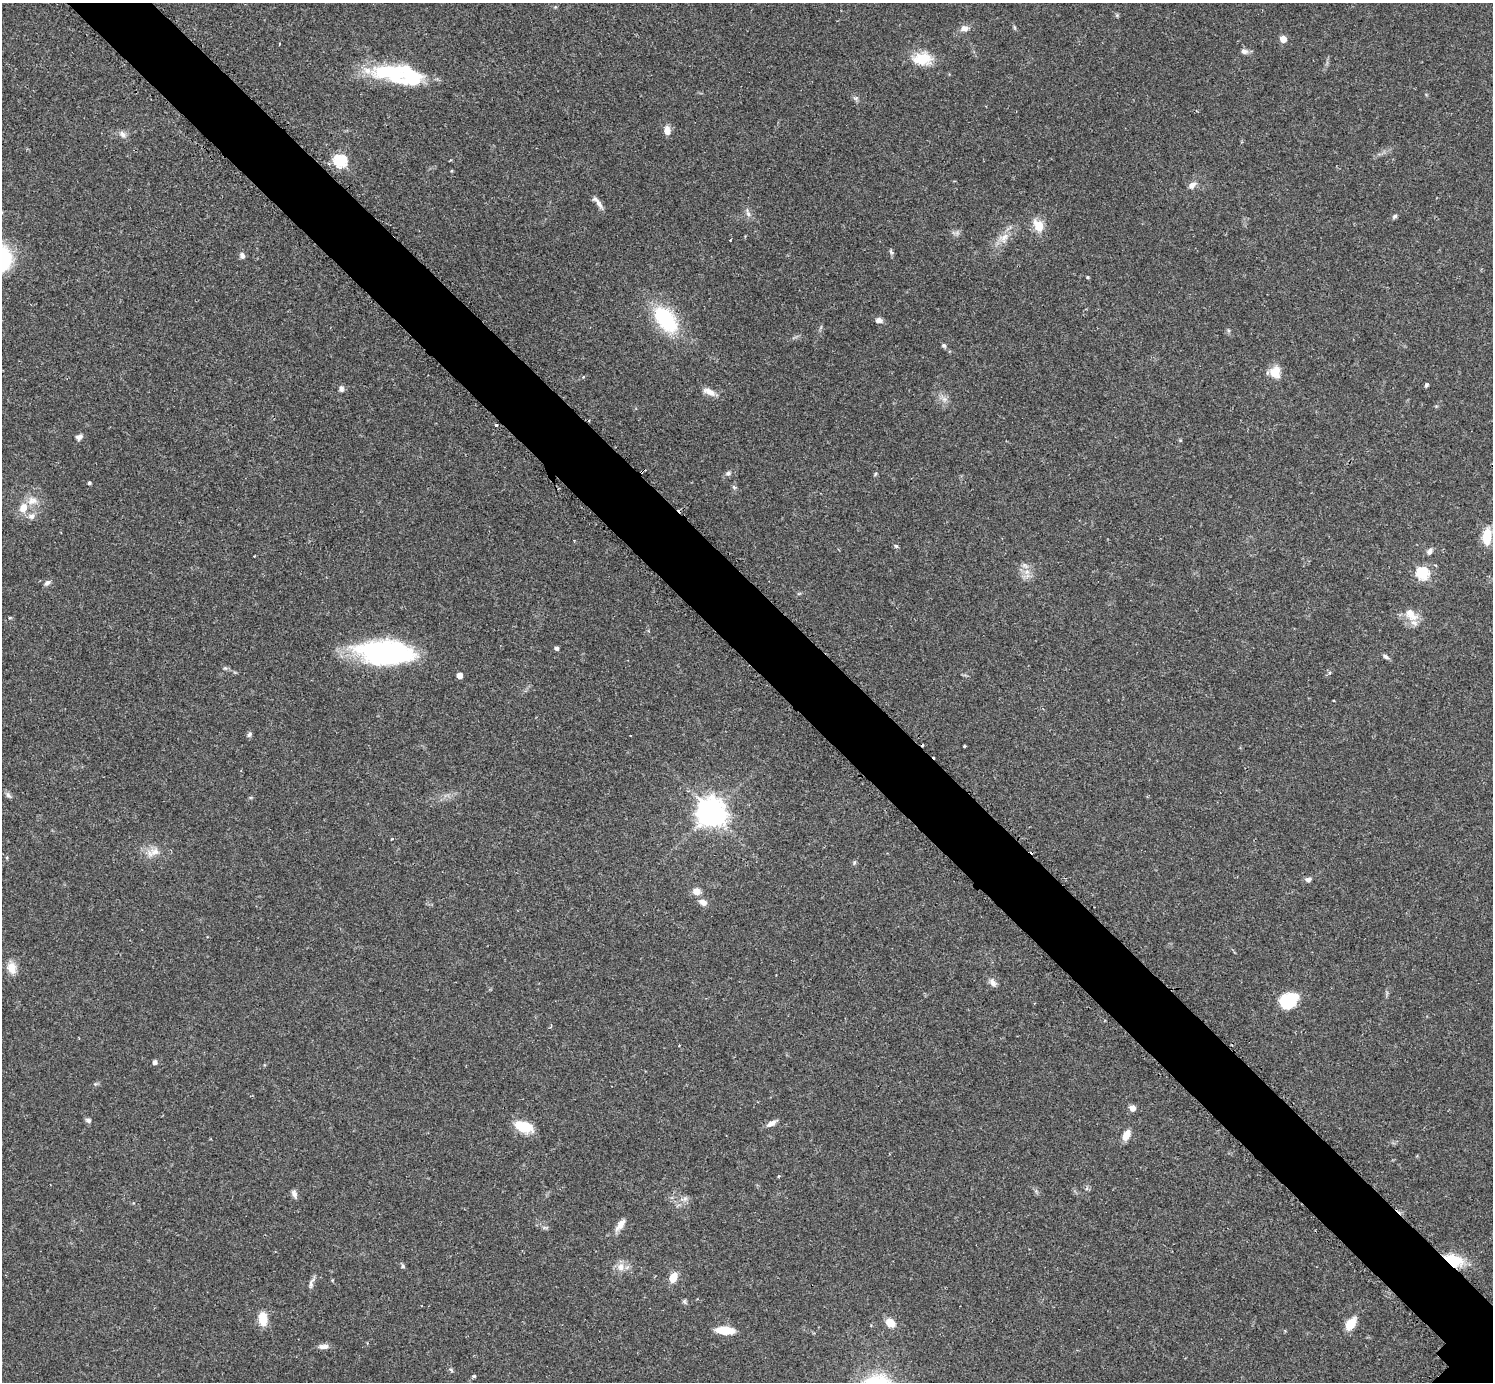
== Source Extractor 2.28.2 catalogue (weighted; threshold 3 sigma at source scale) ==
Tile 11 of 4 x 4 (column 3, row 3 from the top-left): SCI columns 3009-4499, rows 1567-2946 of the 6040 x 6040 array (HDU 1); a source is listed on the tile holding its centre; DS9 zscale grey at full resolution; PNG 1495 x 1384 px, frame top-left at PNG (2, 3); no overlay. Shown black and unused: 6% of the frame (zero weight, under 2 of 3 exposures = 2% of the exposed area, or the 3 px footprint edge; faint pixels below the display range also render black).
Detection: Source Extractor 2.28.2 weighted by HDU 2 'WHT'; one run over the whole footprint, this tile lists its part. Background 0.0818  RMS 0.0056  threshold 0.025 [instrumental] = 3 sigma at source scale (4.5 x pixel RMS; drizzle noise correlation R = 1.50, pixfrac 1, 0.05/0.05 arcsec/px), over >= 5 px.
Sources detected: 91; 3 cosmic-ray / hot-pixel residue — not listed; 2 inside a brighter listed object's ellipse — not listed separately; the other 86 listed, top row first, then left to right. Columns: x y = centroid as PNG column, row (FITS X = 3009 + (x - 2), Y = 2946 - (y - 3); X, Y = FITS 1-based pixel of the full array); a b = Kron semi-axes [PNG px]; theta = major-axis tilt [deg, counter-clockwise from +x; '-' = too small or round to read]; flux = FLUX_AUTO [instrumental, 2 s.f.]
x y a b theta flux
964 28 9 7 15 3.2
1283 39 5 5 - 7.7
1244 51 9 7 -11 2.2
922 59 22 13 -1 14
390 72 48 23 -8 38
856 98 7 5 10 1.1
667 131 10 7 -83 4.2
122 134 11 7 -58 2.2
340 161 6 6 - 70
1192 185 12 8 40 2.5
598 202 19 5 -52 3
748 213 12 5 -69 2
1395 216 7 5 39 1.1
1038 226 15 11 -64 8.4
1004 238 16 11 43 6.2
891 252 7 4 -46 0.96
242 256 8 6 -66 1.9
1087 277 5 3 - 0.5
665 319 29 17 -51 43
879 320 9 6 -11 2.3
944 345 7 5 -36 1
1275 372 14 12 -88 7.6
583 377 4 3 - 0.52
1426 385 5 3 - 1.3
341 389 7 6 - 1.7
710 392 18 7 -30 4.1
944 399 7 5 -44 1.8
496 425 3 3 - 0.83
79 437 10 7 25 2
642 471 3 3 - 1.6
728 473 7 6 - 1.5
875 474 6 3 47 0.62
89 483 4 3 - 0.93
734 487 7 4 -45 0.9
32 501 15 11 5 5.6
23 508 12 9 66 6
31 516 10 8 13 2.8
1487 537 18 9 83 12
896 546 6 4 -20 0.98
1429 551 9 7 61 2
1027 572 8 6 20 2.8
1423 573 6 6 - 53
47 583 9 6 39 1.6
1411 614 22 12 -47 8
556 648 4 4 - 1.4
384 652 55 23 -2 96
1386 656 10 5 -32 1.3
225 668 6 5 - 0.92
459 676 5 4 - 4.1
1333 700 3 2 - 0.6
249 734 7 5 42 1.3
630 736 3 2 - 0.68
964 746 4 3 - 0.51
8 795 9 6 -39 1.5
711 812 10 10 - 570
153 852 20 10 21 5.9
854 863 6 3 73 0.74
1308 879 7 6 - 1.6
696 891 9 8 - 3.8
703 902 10 7 -27 3.4
12 968 15 11 -73 5.7
993 982 12 7 -64 2.5
1288 1000 20 15 30 20
679 1046 3 3 - 0.55
155 1062 5 5 - 1.7
1132 1108 7 7 - 2.9
88 1120 7 6 - 1.4
771 1123 14 6 30 2.7
523 1127 21 11 -19 13
1126 1135 13 7 64 5.2
778 1176 5 3 - 0.49
294 1194 10 6 -69 2.1
685 1199 7 6 - 1.7
621 1224 17 7 54 4.4
1453 1260 22 13 -15 16
403 1266 6 5 - 0.85
621 1267 11 9 80 4.2
673 1277 11 7 63 6.5
311 1285 10 6 84 1.8
684 1301 6 5 - 0.89
263 1319 17 9 -86 8
890 1323 9 8 - 6.8
1350 1324 12 8 55 11
725 1330 20 8 -4 10
324 1346 13 6 3 2.6
474 1376 4 3 - 1.2
Overlapping masked pixels (flux is a lower limit): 2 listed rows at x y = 642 471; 1453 1260